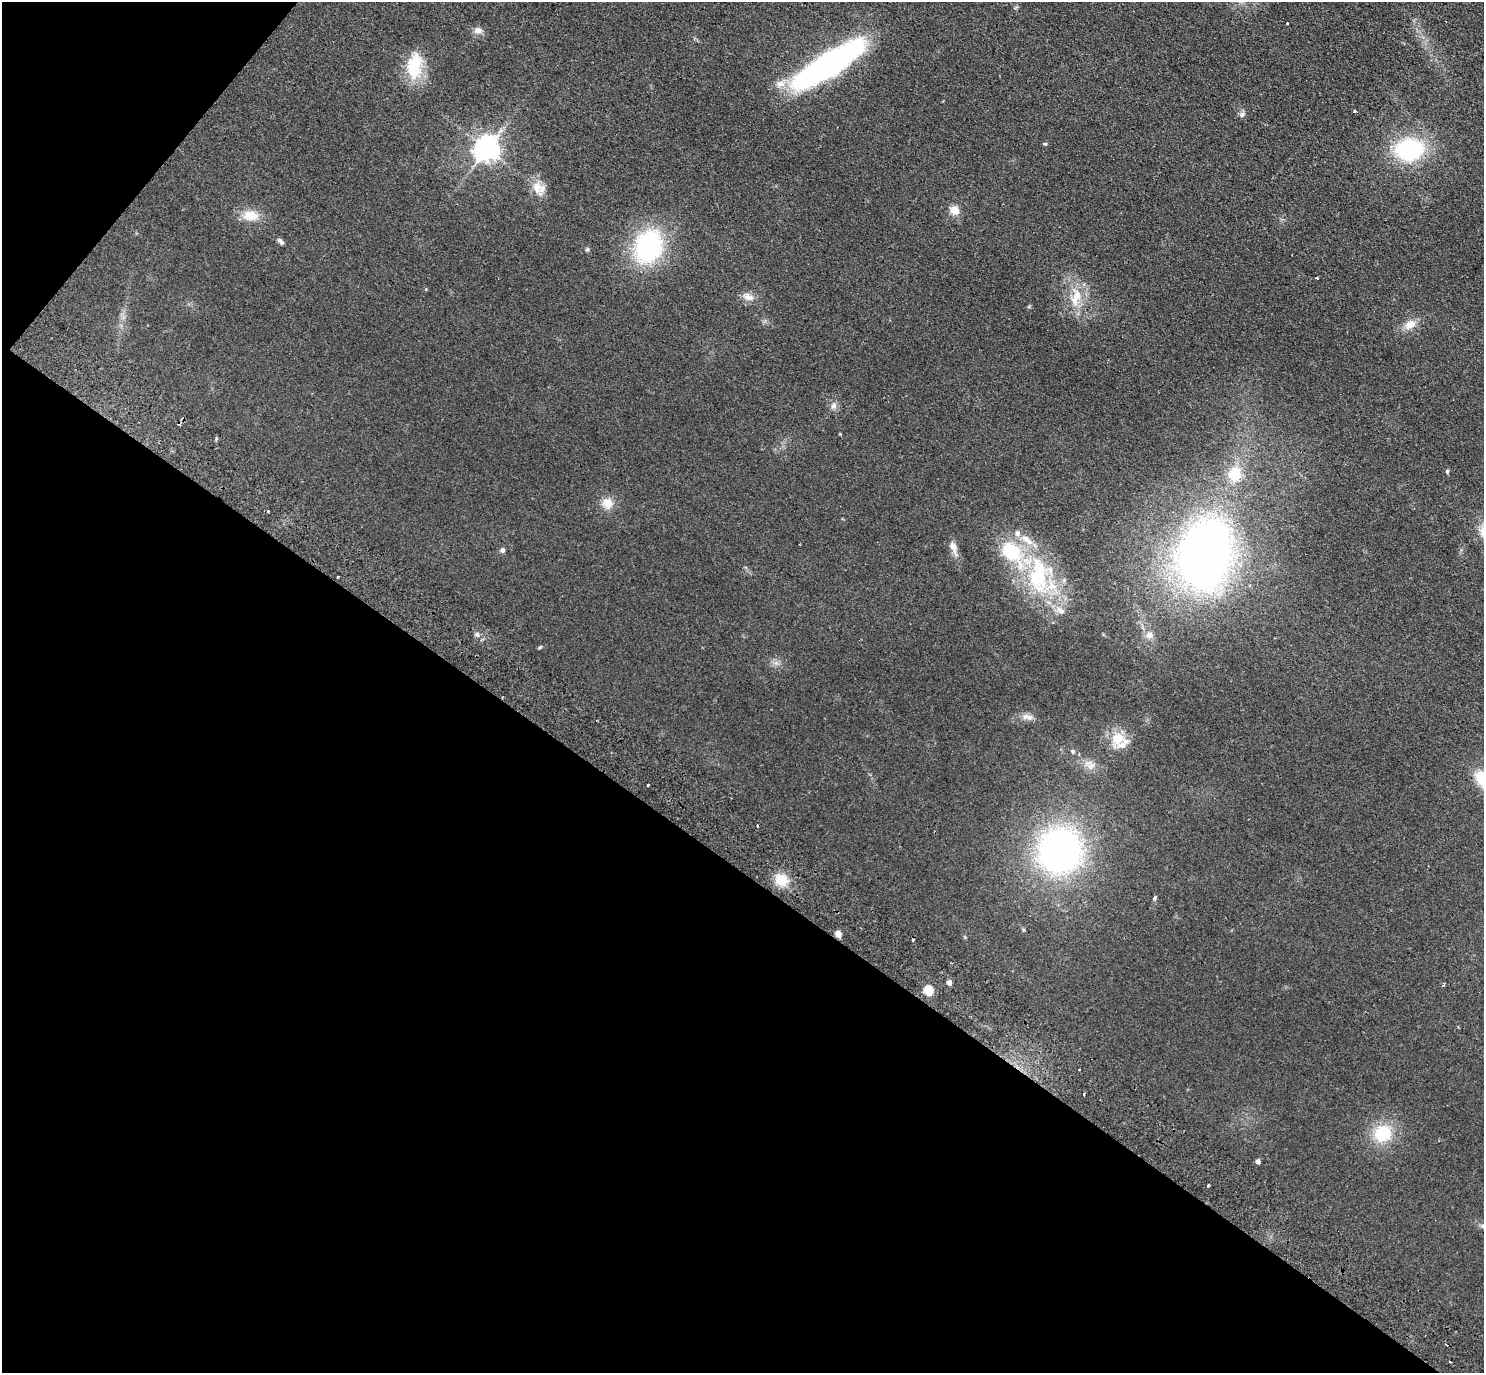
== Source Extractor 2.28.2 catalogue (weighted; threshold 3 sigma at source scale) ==
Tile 9 of 4 x 4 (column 1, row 3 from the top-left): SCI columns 39-1520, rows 1575-2945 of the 6004 x 6031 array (HDU 1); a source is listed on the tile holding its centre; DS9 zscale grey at full resolution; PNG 1486 x 1375 px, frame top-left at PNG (2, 2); no overlay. Shown black and unused: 39% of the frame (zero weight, under 2 of 3 exposures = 3% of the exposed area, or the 3 px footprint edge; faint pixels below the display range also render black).
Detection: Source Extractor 2.28.2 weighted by HDU 2 'WHT'; one run over the whole footprint, this tile lists its part. Background 0.0953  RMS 0.01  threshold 0.0467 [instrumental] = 3 sigma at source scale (4.5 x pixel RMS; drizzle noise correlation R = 1.50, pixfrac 1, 0.05/0.05 arcsec/px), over >= 5 px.
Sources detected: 62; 7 cosmic-ray / hot-pixel residue — not listed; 4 inside a brighter listed object's ellipse — not listed separately; the other 51 listed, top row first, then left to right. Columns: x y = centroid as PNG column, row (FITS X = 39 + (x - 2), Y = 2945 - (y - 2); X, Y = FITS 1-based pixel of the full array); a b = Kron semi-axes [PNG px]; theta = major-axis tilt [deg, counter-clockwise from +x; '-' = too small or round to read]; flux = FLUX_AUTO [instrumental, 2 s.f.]
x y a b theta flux
1287 24 3 3 - 2.8
478 30 11 9 -11 5.3
828 65 52 15 32 460
414 66 33 18 82 40
780 84 15 9 -2 9.2
1354 111 3 3 - 2.1
1242 114 8 7 - 3.2
1045 144 5 3 - 1
486 149 8 7 - 1000
1409 149 24 19 5 110
538 188 20 15 -50 14
954 210 11 10 - 9.3
250 215 21 13 -4 17
280 241 10 5 -45 2.8
648 247 34 27 67 120
1317 278 3 3 - 2.5
749 297 14 9 -15 7.8
1076 298 28 12 71 22
1410 325 18 11 29 11
833 406 8 7 - 4
840 434 4 3 - 0.84
1447 471 5 4 - 1.5
1235 474 20 17 75 26
607 503 13 12 - 12
268 511 3 3 - 1.1
953 547 17 8 -64 7.3
502 550 6 5 - 2.7
1011 552 29 19 -46 62
1204 555 57 41 77 670
1038 576 56 27 90 98
338 577 3 2 - 1.5
1061 611 15 8 -41 7
477 634 8 5 -47 2.9
1149 635 10 9 - 6
540 647 6 3 44 1.1
1027 717 16 7 -9 6
1118 738 19 17 55 20
1072 751 6 5 - 1.7
1091 766 11 6 24 4.7
648 785 3 3 - 2.5
1060 850 38 36 72 340
781 880 16 13 -30 19
1154 898 8 4 58 1.7
838 934 5 5 - 8.6
913 940 3 3 - 1.9
949 982 4 4 - 6.7
928 990 5 5 - 50
1084 1094 3 3 - 2.8
1382 1133 22 20 41 39
1258 1161 4 4 - 5
1208 1185 3 3 - 4
Unlisted compact peaks at least as high as the median listed source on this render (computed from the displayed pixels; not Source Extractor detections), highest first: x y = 587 249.